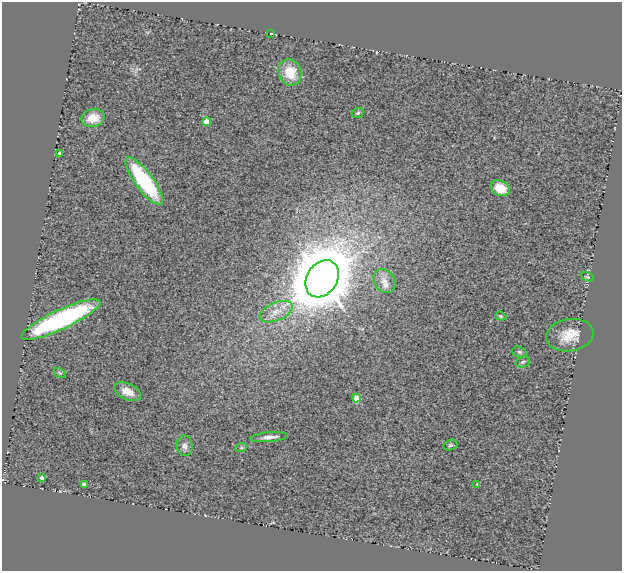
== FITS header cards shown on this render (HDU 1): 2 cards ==
NAXIS1  =                  620
NAXIS2  =                  569

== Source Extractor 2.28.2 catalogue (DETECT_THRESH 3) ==
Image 620 x 569 px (HDU 1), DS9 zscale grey, 1 PNG px = 1 image px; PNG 624 x 573 px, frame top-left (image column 1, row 569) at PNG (2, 2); each listed source drawn as its Kron ellipse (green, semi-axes under 4 px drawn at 4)
Background 1.4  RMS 0.17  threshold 0.512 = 3 sigma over >= 5 px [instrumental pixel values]
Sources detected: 27; all 27 listed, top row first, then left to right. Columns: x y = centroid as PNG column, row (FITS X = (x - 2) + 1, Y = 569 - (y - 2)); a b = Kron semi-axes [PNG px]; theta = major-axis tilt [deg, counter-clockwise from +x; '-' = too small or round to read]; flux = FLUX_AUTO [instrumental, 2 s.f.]
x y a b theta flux
271 33 3 2 - 6.3
290 72 13 11 -73 250
358 113 6 4 24 16
93 118 12 8 13 170
207 122 4 4 - 170
60 153 4 3 - 22
144 181 28 9 -53 1100
500 188 10 7 -25 170
587 277 7 4 -19 16
322 279 20 15 57 50000
384 281 13 10 -56 96
276 312 17 9 23 140
501 316 6 4 -20 14
61 319 43 9 25 1900
570 335 24 16 10 230
519 352 7 5 -20 21
523 362 7 5 21 22
60 373 7 4 -33 16
128 392 14 8 -24 130
356 398 4 4 - 210
269 437 19 5 5 66
450 445 7 5 15 20
185 446 10 8 -83 56
241 448 6 4 19 18
42 478 3 3 - 36
84 484 4 4 - 40
477 484 4 3 - 8.6